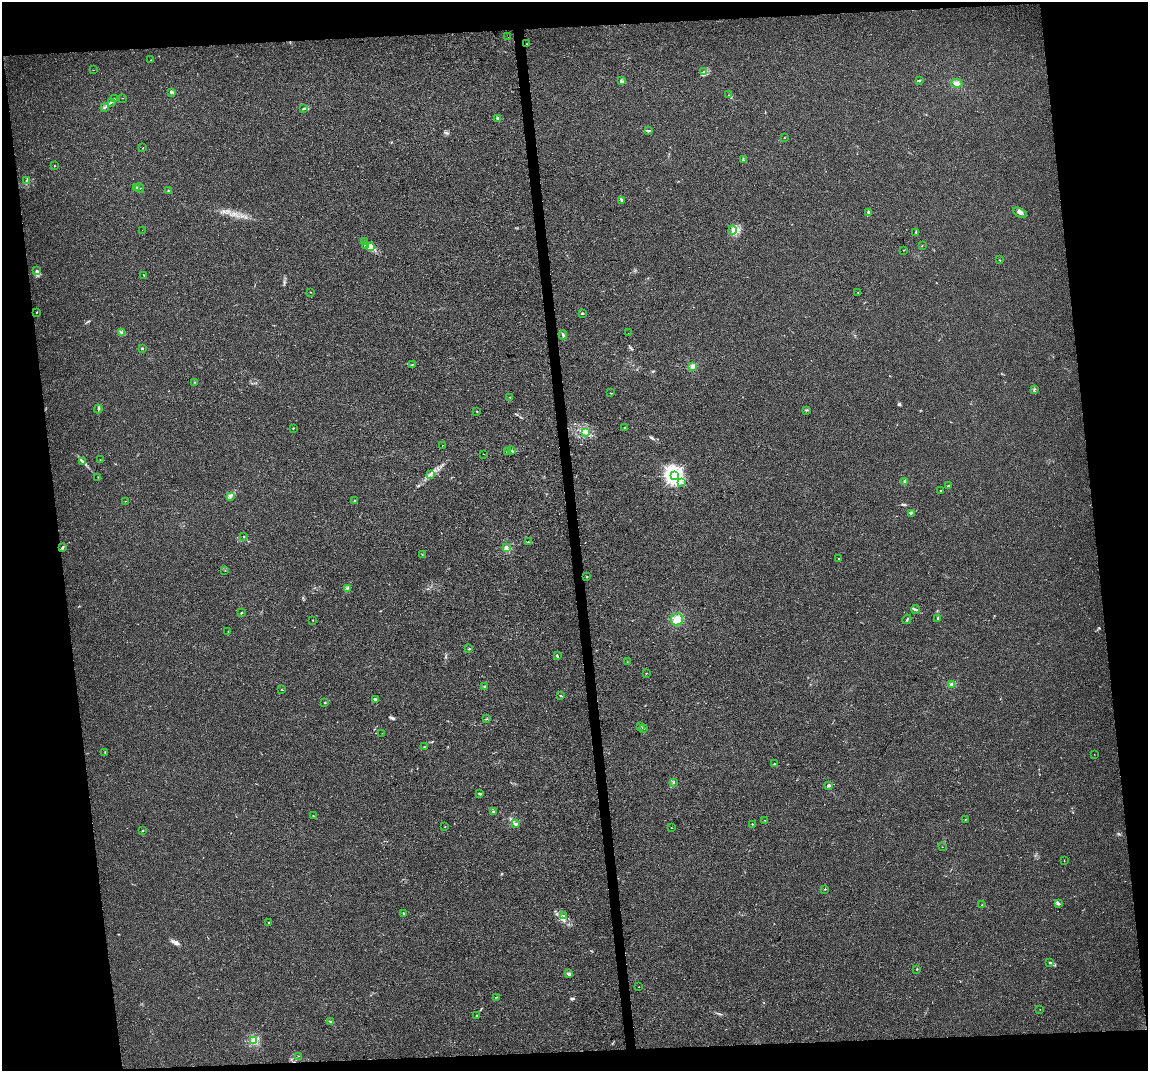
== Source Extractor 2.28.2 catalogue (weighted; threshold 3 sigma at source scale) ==
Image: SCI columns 1-4584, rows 53-4328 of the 4584 x 4338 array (HDU 1 of 3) = the unmasked area's bounding box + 8 px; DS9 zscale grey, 4 x 4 block average (1 PNG px = mean of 4 x 4 image px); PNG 1150 x 1073 px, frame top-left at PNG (2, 2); each listed source drawn as its Kron ellipse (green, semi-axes under 4 px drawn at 4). Shown black and unused: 15% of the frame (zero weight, under 3 of 4 exposures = <1% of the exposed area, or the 3 px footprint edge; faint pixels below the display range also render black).
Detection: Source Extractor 2.28.2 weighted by HDU 2 'WHT'. Background 0.00662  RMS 0.0031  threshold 0.0141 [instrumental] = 3 sigma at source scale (4.5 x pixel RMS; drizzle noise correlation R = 1.50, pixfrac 1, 0.0396/0.0396 arcsec/px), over >= 5 px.
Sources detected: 145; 2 cosmic-ray / hot-pixel residue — neither listed nor drawn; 2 coinciding with a brighter row at this scale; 1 inside a brighter listed object's ellipse — not listed separately; the other 140 listed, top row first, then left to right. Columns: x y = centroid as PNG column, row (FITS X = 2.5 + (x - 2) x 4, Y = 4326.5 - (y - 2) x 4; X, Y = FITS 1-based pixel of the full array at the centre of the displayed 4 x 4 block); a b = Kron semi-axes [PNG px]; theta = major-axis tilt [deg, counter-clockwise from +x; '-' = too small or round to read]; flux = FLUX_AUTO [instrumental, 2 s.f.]
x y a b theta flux
508 37 2 2 - 0.82
527 44 2 2 - 0.89
151 60 2 2 - 0.4
93 70 2 2 - 0.38
704 72 3 2 - 2.4
920 80 3 2 - 1.6
621 81 3 3 - 2.9
957 83 6 3 -8 6.7
171 92 2 2 - 5.8
729 95 2 2 - 0.55
123 98 2 2 - 0.4
114 99 3 2 - 1.6
111 102 3 2 - 1.8
105 107 3 2 - 1.4
303 109 3 2 - 3.4
498 118 4 2 - 3.7
649 131 4 2 - 2
784 138 2 2 - 1.8
143 148 2 2 - 1.5
743 160 2 2 - 0.95
55 166 2 2 - 1
26 180 2 2 - 0.8
136 188 2 2 - 0.72
139 188 4 2 - 2
168 191 2 2 - 0.81
622 200 3 2 - 3.2
868 212 3 2 - 2.6
1020 213 8 4 -26 6.4
142 230 2 2 - 0.35
732 230 4 2 - 3.8
916 232 2 2 - 1
364 242 2 2 - 1.4
366 245 2 2 - 1
922 245 2 2 - 0.71
371 246 3 2 - 2.1
904 250 2 2 - 0.93
1000 260 2 2 - 0.52
37 270 3 2 - 1.4
144 275 2 2 - 1.2
311 292 2 2 - 0.73
858 292 2 2 - 0.82
36 312 2 2 - 1.1
582 313 2 2 - 7.6
122 332 2 2 - 1
628 333 2 2 - 0.27
563 335 4 2 - 3.3
142 348 2 2 - 4.7
412 365 2 2 - 0.82
692 366 4 3 - 4.9
194 382 2 2 - 0.63
1034 389 2 2 - 0.65
611 393 3 2 - 0.76
510 397 2 2 - 0.53
98 409 4 2 - 2.3
807 410 2 2 - 0.92
477 411 2 2 - 0.68
624 427 2 2 - 0.73
293 428 2 2 - 0.88
586 433 4 2 - 1.3
442 445 2 2 - 4.8
507 451 3 2 - 1.4
512 451 2 2 - 1.3
484 454 2 2 - 0.4
100 460 2 2 - 0.41
82 462 3 2 - 1.8
430 474 2 2 - 0.77
674 475 3 3 - 780
98 477 2 2 - 0.41
905 481 4 3 - 3.6
682 482 2 2 - 0.71
948 486 3 2 - 3
940 491 2 2 - 3.4
230 497 3 2 - 2.2
125 501 2 2 - 0.48
355 501 2 2 - 1.2
911 513 2 2 - 0.77
244 536 3 2 - 0.98
529 542 4 2 - 1.4
63 547 3 2 - 1.9
506 548 3 2 - 8
422 555 2 2 - 0.57
839 559 2 2 - 1.4
225 570 2 2 - 0.51
587 576 2 2 - 1.9
347 588 2 2 - 1.7
915 609 4 2 - 2.4
241 613 3 2 - 1.5
938 618 3 2 - 1.7
677 619 6 5 - 13
907 619 5 2 - 1.6
313 620 2 2 - 1.1
228 631 2 2 - 0.54
469 649 2 2 - 1.5
557 656 3 2 - 2.5
627 662 2 2 - 0.41
646 673 2 2 - 1.1
951 684 3 3 - 3.4
485 686 2 2 - 1.3
282 690 3 2 - 1.3
561 695 3 2 - 1.7
375 700 3 3 - 2.7
325 702 2 2 - 4.4
486 719 2 2 - 0.99
640 726 2 2 - 0.74
643 728 3 2 - 2.6
382 733 2 2 - 0.3
425 747 3 2 - 1.4
105 752 3 2 - 1.4
1094 754 2 2 - 0.32
774 764 2 2 - 7.5
673 782 3 2 - 1.2
829 785 3 2 - 5.1
479 793 2 2 - 3.1
494 811 2 2 - 0.71
313 816 2 2 - 0.73
765 820 2 2 - 0.93
965 820 2 2 - 0.68
516 824 4 2 - 3.3
752 824 2 2 - 0.69
445 827 2 2 - 0.46
671 827 2 2 - 0.47
143 830 2 2 - 2.9
942 847 2 2 - 0.35
1064 861 2 2 - 0.71
825 889 2 2 - 1.2
1059 904 3 2 - 2.8
982 905 4 2 - 1.1
403 913 2 2 - 0.93
563 915 3 2 - 1.2
269 922 2 2 - 0.62
1050 962 2 2 - 2.6
917 969 2 2 - 2.1
569 974 3 2 - 5
639 987 2 2 - 6.2
496 997 2 2 - 0.78
1040 1009 2 2 - 0.34
476 1015 2 2 - 0.63
330 1021 3 2 - 1
254 1041 2 2 - 130
299 1056 2 2 - 0.33
Diffuse or blended objects may show on this block-average render without a row.